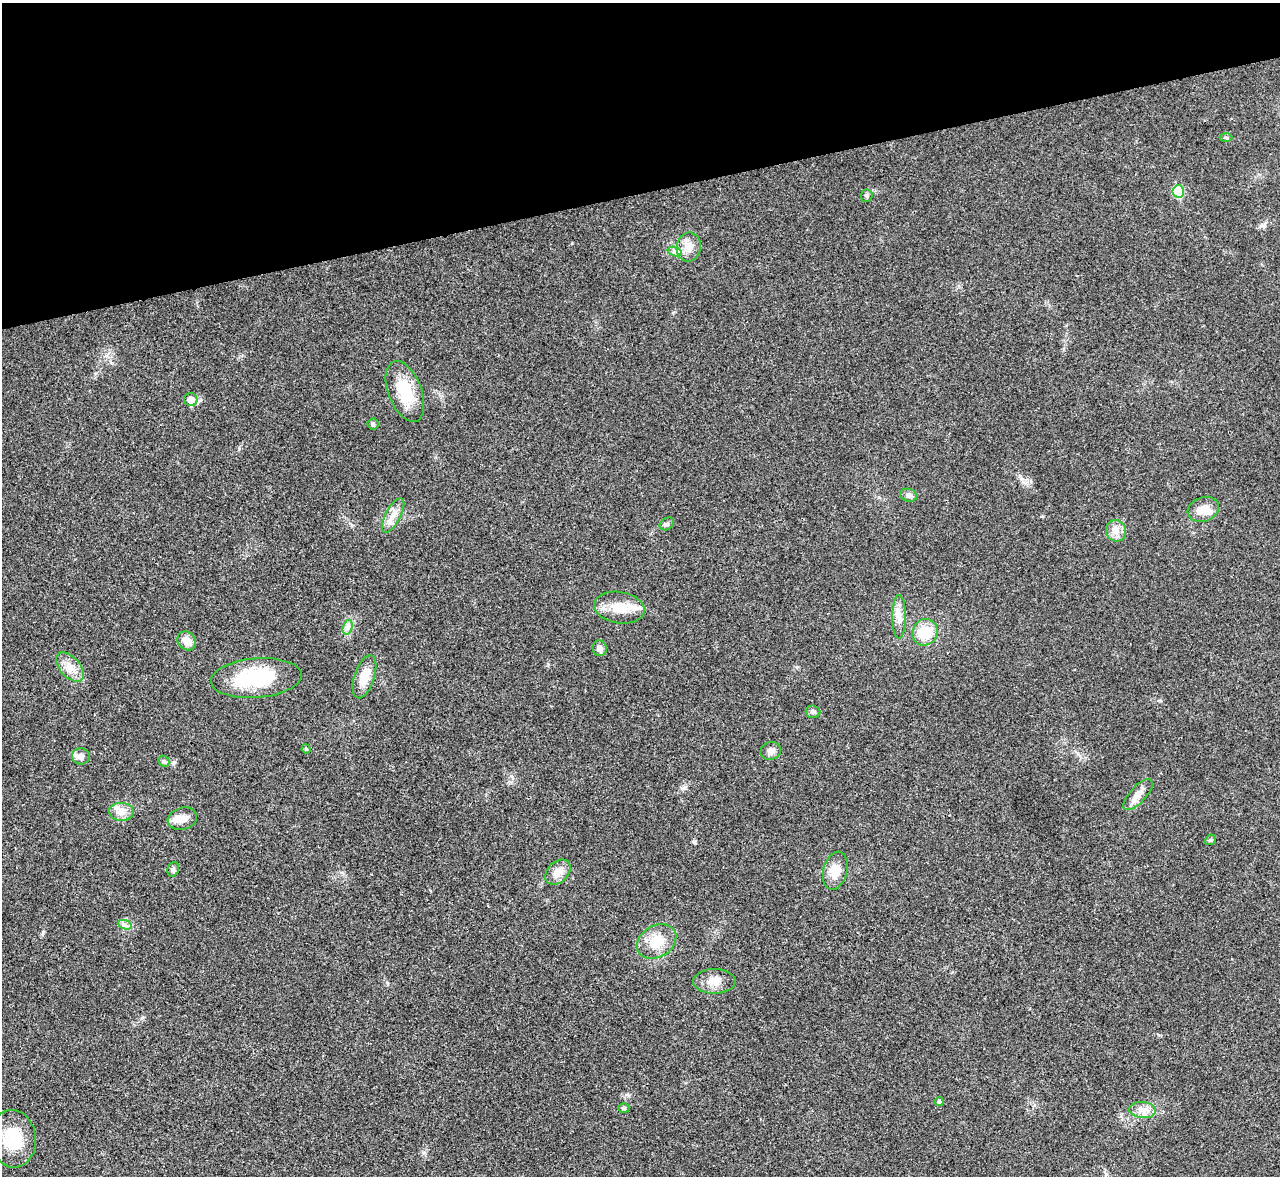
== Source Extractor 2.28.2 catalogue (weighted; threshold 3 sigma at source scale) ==
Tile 3 of 4 x 4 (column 3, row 1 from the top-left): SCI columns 2562-3839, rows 3783-4956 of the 5119 x 5100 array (HDU 1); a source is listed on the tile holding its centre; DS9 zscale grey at full resolution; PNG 1282 x 1178 px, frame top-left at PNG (2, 3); each listed source drawn as its Kron ellipse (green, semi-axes under 4 px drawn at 4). Shown black and unused: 16% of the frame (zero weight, under 3 of 4 exposures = <1% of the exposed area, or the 3 px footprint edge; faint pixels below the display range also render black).
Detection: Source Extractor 2.28.2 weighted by HDU 2 'WHT'; one run over the whole footprint, this tile lists its part. Background 0.0221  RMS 0.0044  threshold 0.0197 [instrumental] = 3 sigma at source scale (4.5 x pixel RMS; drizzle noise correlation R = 1.50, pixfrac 1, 0.05/0.05 arcsec/px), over >= 5 px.
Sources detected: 43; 1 inside a brighter object's white glare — neither listed nor drawn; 1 inside a brighter listed object's ellipse — not listed separately; the other 41 listed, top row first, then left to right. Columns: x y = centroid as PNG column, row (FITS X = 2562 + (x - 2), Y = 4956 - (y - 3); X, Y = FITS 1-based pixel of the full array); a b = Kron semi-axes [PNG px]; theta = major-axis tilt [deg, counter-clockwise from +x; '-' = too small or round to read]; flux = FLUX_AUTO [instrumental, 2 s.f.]
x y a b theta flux
1226 137 6 4 -2 0.67
1178 191 6 5 - 20
867 196 6 6 - 0.92
689 247 14 12 80 4.8
675 252 7 4 -18 1.3
405 391 32 16 -69 16
191 400 7 6 - 4.1
373 424 5 5 - 0.76
908 495 8 6 -15 1.3
1203 509 16 12 20 5.8
393 515 19 7 62 4.1
667 524 8 5 33 1
1116 531 11 10 - 3.3
619 608 25 15 -10 9.8
899 617 22 6 90 3.7
348 627 7 4 72 1.3
925 632 13 12 - 12
187 641 10 8 -45 4.1
600 648 8 7 - 2.3
70 667 18 10 -48 4.8
364 677 22 10 72 7.2
256 678 45 19 5 30
813 712 7 6 - 1.1
306 749 4 4 - 0.52
771 751 10 8 19 2
81 756 9 8 - 2.8
164 761 6 5 - 0.78
1138 795 20 8 48 4
121 812 12 9 -2 3.5
182 819 15 11 16 4.4
1210 840 6 4 41 0.65
173 869 7 5 69 0.98
835 871 19 12 76 6.9
558 872 14 10 44 3.7
125 925 7 4 -19 1.1
657 941 21 15 30 9.8
714 981 21 12 0 5.1
939 1101 4 4 - 0.92
624 1108 5 4 - 0.78
1143 1110 13 8 -6 3.5
13 1139 29 23 -83 17
Unlisted compact peaks at least as high as the median listed source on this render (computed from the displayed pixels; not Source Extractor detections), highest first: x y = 174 762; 684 788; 43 932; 423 1152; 572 243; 1042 516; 239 449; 548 664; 96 373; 1022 479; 693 842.